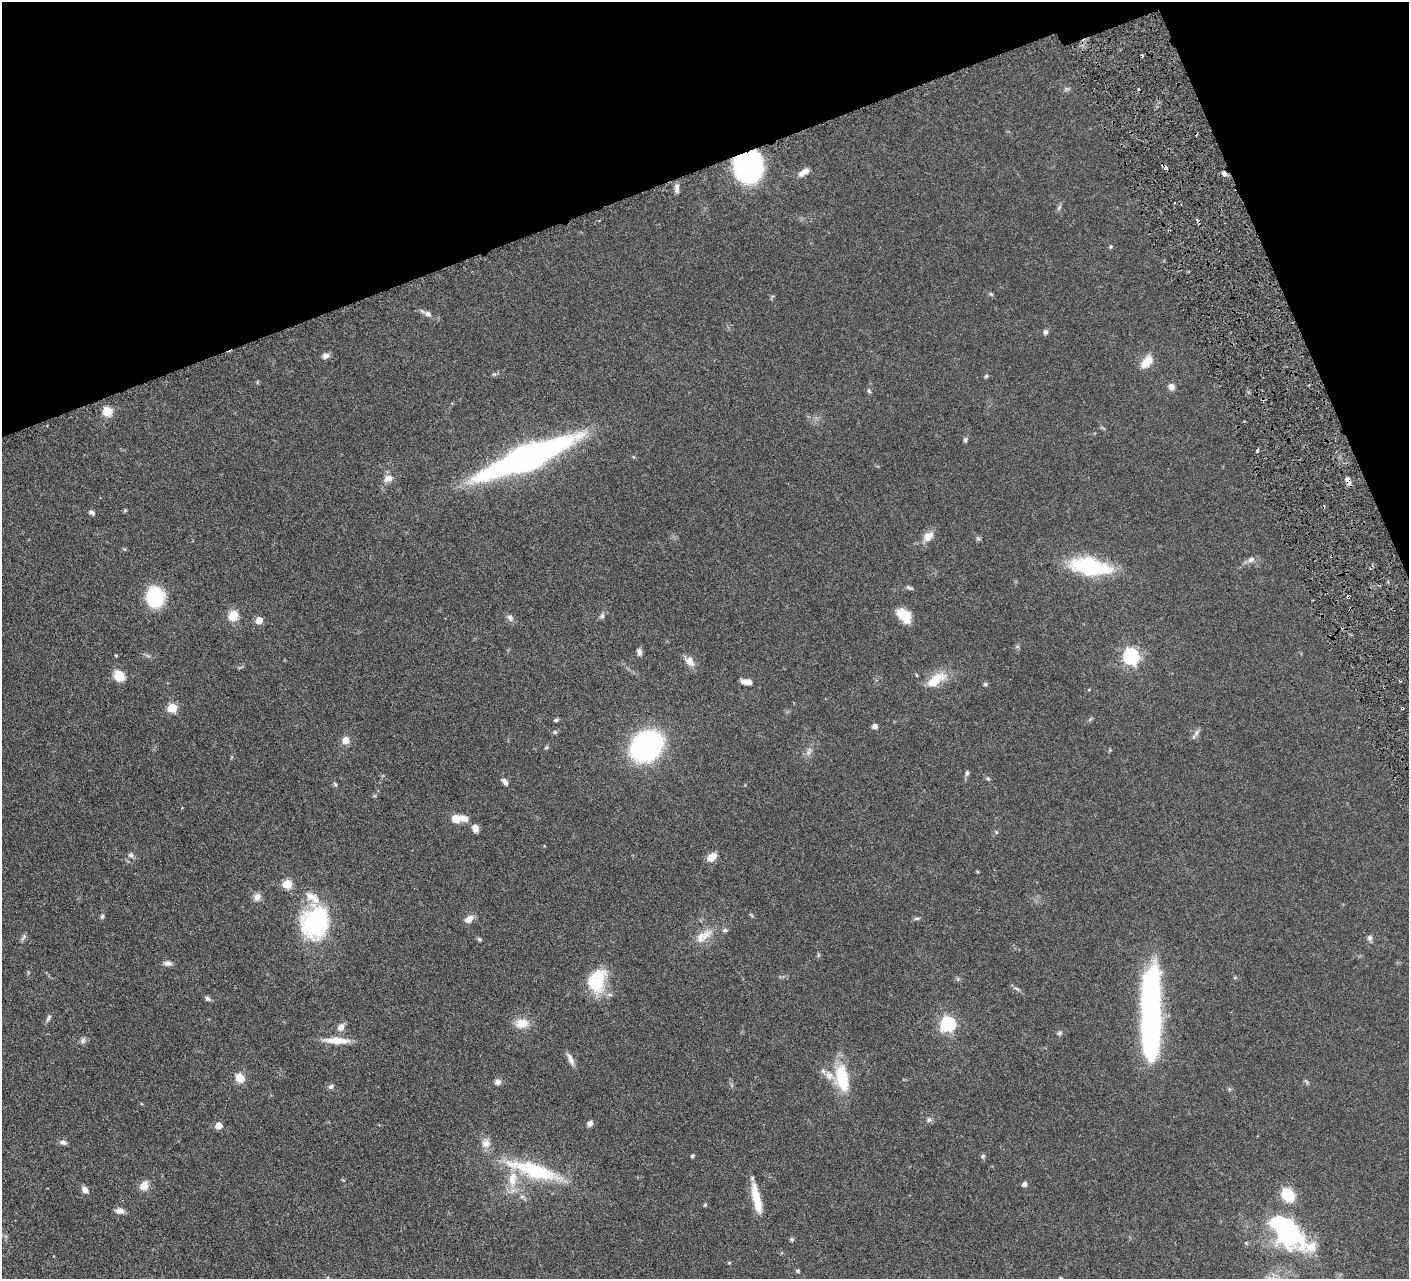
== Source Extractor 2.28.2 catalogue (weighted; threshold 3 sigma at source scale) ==
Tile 3 of 4 x 4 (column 3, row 1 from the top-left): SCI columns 2819-4225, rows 4135-5411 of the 5639 x 5584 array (HDU 1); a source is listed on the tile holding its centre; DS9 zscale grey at full resolution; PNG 1411 x 1281 px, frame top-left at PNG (2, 2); no overlay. Shown black and unused: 18% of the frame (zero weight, under 3 of 6 exposures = <1% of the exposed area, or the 3 px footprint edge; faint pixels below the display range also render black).
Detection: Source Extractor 2.28.2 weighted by HDU 2 'WHT'; one run over the whole footprint, this tile lists its part. Background 0.0705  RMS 0.0033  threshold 0.0136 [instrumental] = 3 sigma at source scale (4.09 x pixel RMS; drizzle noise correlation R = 1.36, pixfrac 0.8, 0.05/0.05 arcsec/px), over >= 5 px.
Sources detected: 120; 4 inside a brighter object's white glare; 4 cosmic-ray / hot-pixel residue — not listed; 6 inside a brighter listed object's ellipse — not listed separately; the other 106 listed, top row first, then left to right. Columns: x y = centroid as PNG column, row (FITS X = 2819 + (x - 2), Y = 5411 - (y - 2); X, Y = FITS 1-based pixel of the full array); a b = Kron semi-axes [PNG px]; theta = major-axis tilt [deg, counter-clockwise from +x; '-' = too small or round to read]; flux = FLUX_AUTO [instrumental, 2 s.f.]
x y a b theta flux
748 166 20 18 -83 100
804 172 13 6 31 1.9
1224 173 7 5 -48 0.75
677 188 13 5 87 1.1
991 294 6 5 - 0.46
428 314 9 7 -26 1.1
1045 332 7 5 68 0.79
326 356 9 7 31 1.1
1146 362 16 9 49 4.3
986 376 6 4 71 0.45
1171 387 8 7 - 1.5
869 391 6 4 -49 0.41
107 411 11 10 - 3.5
965 440 6 5 - 0.66
1257 450 4 3 - 0.44
526 457 76 18 22 140
388 478 11 8 26 1.9
1348 481 10 5 -64 1.4
125 510 5 4 - 0.32
92 512 7 5 -29 0.78
928 536 16 10 42 2.6
978 539 6 5 - 0.51
1251 560 10 7 25 1.3
1090 567 34 14 -9 30
909 588 9 4 -33 0.56
155 597 16 14 -88 19
904 615 19 12 -48 5
233 616 12 10 70 3.9
602 616 6 6 - 0.64
510 618 10 7 -44 1.1
259 620 5 5 - 4.5
639 652 8 6 -79 1.1
116 655 5 3 - 0.27
1131 656 7 7 - 77
690 662 15 10 -57 2.2
119 676 11 10 - 4.7
937 677 28 12 12 5.4
746 682 12 6 -9 2.1
985 684 5 5 - 0.57
172 708 6 5 - 11
556 720 6 5 - 0.48
875 726 6 5 - 1.3
555 732 6 5 - 0.5
1196 733 8 6 69 0.92
345 740 7 6 - 2.7
646 746 20 16 39 86
546 747 5 4 - 0.44
809 751 12 5 74 1.1
967 773 6 5 - 0.56
988 779 6 5 - 0.47
505 782 9 6 -55 1.1
335 785 6 5 - 0.45
456 819 9 8 - 2.8
475 828 9 7 -69 1.6
996 832 6 3 -72 0.32
131 855 8 6 -9 0.87
712 857 12 8 42 2.6
287 884 5 5 - 11
257 897 11 9 61 1.5
102 916 6 5 - 0.47
917 918 9 4 5 0.54
469 919 11 7 34 2.1
315 922 32 27 73 35
725 930 7 5 0 0.59
700 938 20 11 64 3.5
1370 938 8 6 90 0.83
480 939 7 4 -19 0.44
168 963 11 7 -6 1.1
597 981 30 21 73 12
1017 989 10 4 -30 0.67
1150 995 45 17 85 56
208 998 9 5 -32 0.72
48 1018 10 5 61 0.73
522 1023 17 12 4 3.8
948 1024 7 6 - 51
341 1027 9 7 56 1.9
1059 1033 7 5 27 0.52
336 1040 31 8 -3 4.8
83 1041 9 6 51 0.85
570 1059 18 6 -66 1.6
240 1078 11 9 -51 3.3
842 1078 30 13 -81 13
1306 1081 10 3 -61 0.43
498 1082 8 7 - 1.1
331 1086 8 6 36 0.64
929 1120 7 5 67 0.72
590 1123 7 6 - 1.2
219 1126 5 5 - 4
63 1142 9 5 -18 1
486 1143 13 11 -88 2.2
692 1156 5 4 - 0.4
983 1156 6 5 - 0.55
534 1171 52 13 -17 25
512 1179 22 12 84 6
1025 1184 5 5 - 1.3
144 1186 13 9 54 2.6
85 1190 9 7 -41 1.4
1288 1195 11 8 -45 14
756 1197 35 9 -74 7
705 1205 5 4 - 0.34
120 1211 10 6 -6 1.6
1288 1230 39 23 -46 46
792 1239 6 4 18 0.42
1246 1243 5 4 - 0.39
729 1263 6 3 18 0.27
798 1271 6 5 - 0.43
Overlapping masked pixels (flux is a lower limit): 3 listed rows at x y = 748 166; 1224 173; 1348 481